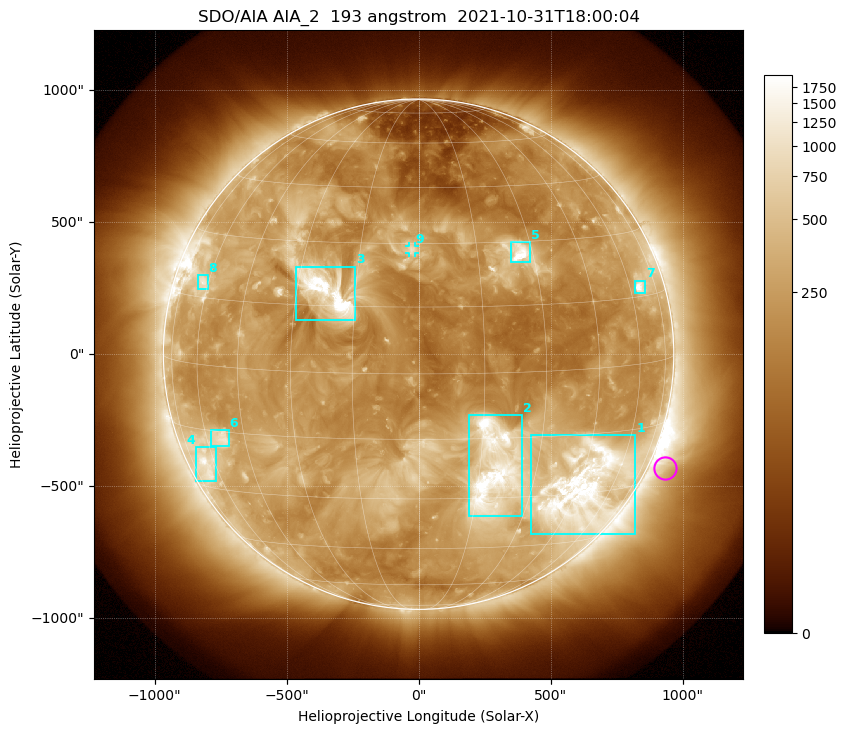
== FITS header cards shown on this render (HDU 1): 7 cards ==
TELESCOP= 'SDO/AIA '           / For AIA: SDO/AIA
INSTRUME= 'AIA_2   '           / For AIA: AIA_ATA1, AIA_ATA2, AIA_ATA3 or AIA_AT
WAVELNTH=                  193 / [angstrom] Wavelength
WAVEUNIT= 'angstrom'           / Wavelength unit: angstrom
DATE-OBS= '2021-10-31T18:00:04.846' / [ISO] Date when observation started; ISO 8
CTYPE1  = 'HPLN-TAN'           / CTYPE1: HPLN
CTYPE2  = 'HPLT-TAN'           / CTYPE2: HPLT

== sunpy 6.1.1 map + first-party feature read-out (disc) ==
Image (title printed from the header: SDO/AIA AIA_2  193 angstrom  2021-10-31T18:00:04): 1024 x 1024 px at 2.4 arcsec/px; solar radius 967 arcsec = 403 px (full disc in frame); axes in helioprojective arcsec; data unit not stated in the header (colour bar unlabelled)
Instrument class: DISC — disc imager (sunpy class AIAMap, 193 A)
Bright regions (active regions / flare kernels): reference = the median radial profile (limb darkening/brightening removed); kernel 9 px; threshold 5 sigma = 513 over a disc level ~221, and >= 1.15x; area >= 12 px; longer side >= 10 px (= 24 arcsec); searched inside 0.97 R_sun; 9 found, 9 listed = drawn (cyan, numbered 1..; 1 of them under ~33 arcsec drawn as corner ticks so the feature stays visible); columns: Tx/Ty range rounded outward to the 5 arcsec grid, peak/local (2 s.f.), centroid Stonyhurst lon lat
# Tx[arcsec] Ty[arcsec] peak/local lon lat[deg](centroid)
1 425..820 -685..-305 14 +47 -28
2 190..395 -615..-230 13 +19 -22
3 -465..-240 130..330 15 -22 +18
4 -845..-765 -480..-350 5.9 -65 -24
5 350..425 350..425 9.7 +27 +27
6 -790..-720 -350..-285 5.1 -54 -17
7 815..860 230..280 8.9 +65 +17
8 -835..-800 245..300 5.1 -63 +19
9 -35..-15 385..410 3.8 -2 +28
Off-limb structures (1.02-1.3 R_sun): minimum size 162 px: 7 found; the strongest spans PA ~215..270 deg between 1.02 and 1.3 R_sun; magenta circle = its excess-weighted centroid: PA ~245 deg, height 1.06 R_sun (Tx ~935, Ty ~-430 arcsec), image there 1.6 x the reference